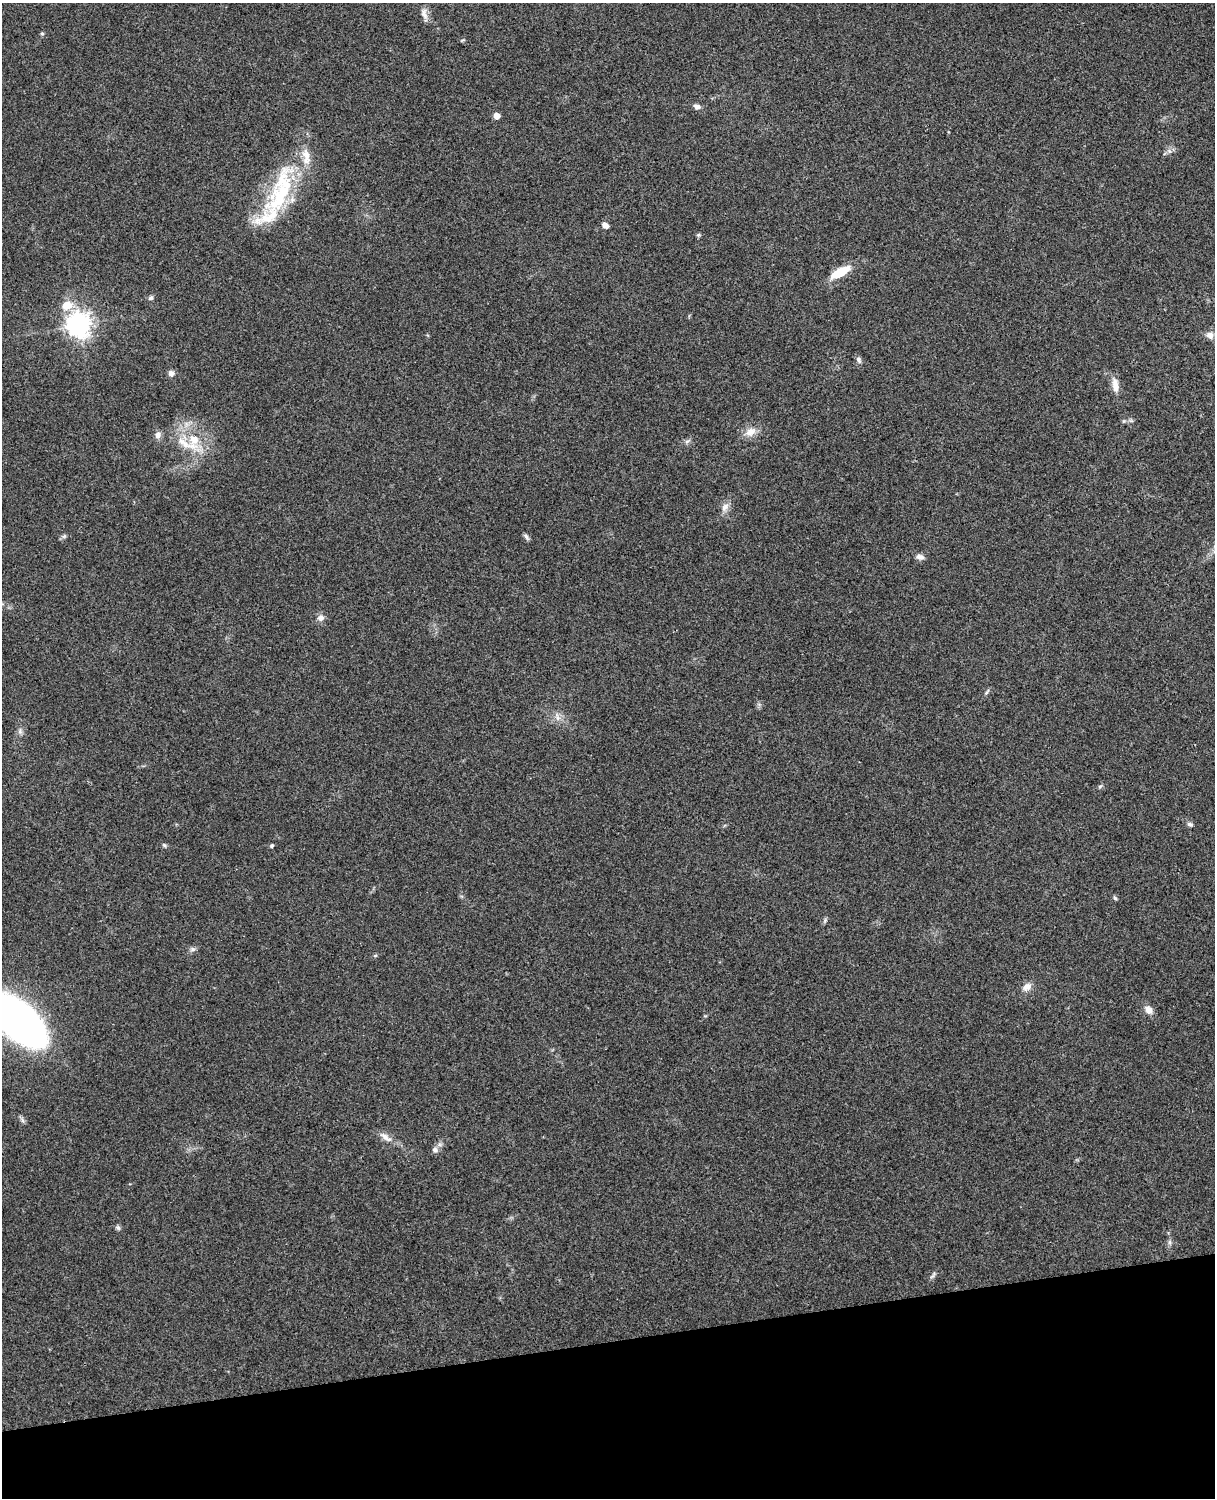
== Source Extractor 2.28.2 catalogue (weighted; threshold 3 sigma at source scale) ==
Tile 10 of 4 x 3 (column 2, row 3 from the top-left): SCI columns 1332-2544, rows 165-1660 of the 5089 x 4930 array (HDU 1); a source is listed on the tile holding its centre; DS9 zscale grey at full resolution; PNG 1217 x 1500 px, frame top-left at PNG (2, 3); no overlay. Shown black and unused: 10% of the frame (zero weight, under 3 of 4 exposures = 6% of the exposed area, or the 3 px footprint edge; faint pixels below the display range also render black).
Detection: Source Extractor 2.28.2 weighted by HDU 2 'WHT'; one run over the whole footprint, this tile lists its part. Background 0.221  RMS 0.0084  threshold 0.0377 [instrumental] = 3 sigma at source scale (4.5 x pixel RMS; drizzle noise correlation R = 1.50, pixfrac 1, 0.05/0.05 arcsec/px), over >= 5 px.
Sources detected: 49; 4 inside a brighter listed object's ellipse — not listed separately; the other 45 listed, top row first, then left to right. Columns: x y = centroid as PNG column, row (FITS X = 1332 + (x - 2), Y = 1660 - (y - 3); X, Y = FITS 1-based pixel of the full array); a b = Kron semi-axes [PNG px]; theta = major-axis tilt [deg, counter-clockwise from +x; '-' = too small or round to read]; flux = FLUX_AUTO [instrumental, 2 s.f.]
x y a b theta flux
424 13 16 8 -74 4.9
42 33 5 5 - 1.1
697 106 9 6 -22 3.2
497 116 5 4 - 8.5
280 197 74 30 63 78
605 225 6 5 - 5.7
698 235 6 4 44 1.2
840 272 21 8 28 21
151 298 7 6 - 2
67 305 15 11 17 12
79 325 9 8 - 630
1210 335 10 8 -28 4.9
859 360 9 6 -59 2.3
171 373 8 7 - 3.3
1115 385 20 8 -81 7.4
750 432 15 11 29 8.2
158 435 9 8 - 3.8
194 439 13 12 - 13
687 441 7 5 29 1.9
183 443 26 9 -40 14
725 507 13 8 54 5
64 536 6 5 - 1.6
526 537 9 5 -59 2
920 557 10 6 -11 3.6
320 618 9 8 - 4.1
987 692 10 4 48 1.5
557 717 12 4 -81 2.8
20 732 8 5 -80 2.2
1100 786 6 4 19 1.2
1190 824 7 5 -20 2.1
164 845 7 4 -45 1.2
272 846 5 5 - 1.2
1115 898 6 5 - 1.4
825 920 6 5 - 1.5
193 949 7 6 - 2
375 956 6 4 2 0.96
1027 987 13 9 30 5.5
1148 1010 10 8 -56 6
19 1021 56 26 -43 480
22 1120 7 4 -71 1.8
386 1137 20 7 -38 6.3
435 1150 8 7 - 2.8
118 1228 7 6 - 1.9
1170 1242 7 4 89 1.7
933 1275 13 3 54 1.9
Isophote crosses this tile's border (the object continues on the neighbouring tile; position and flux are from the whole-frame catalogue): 1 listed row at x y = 19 1021